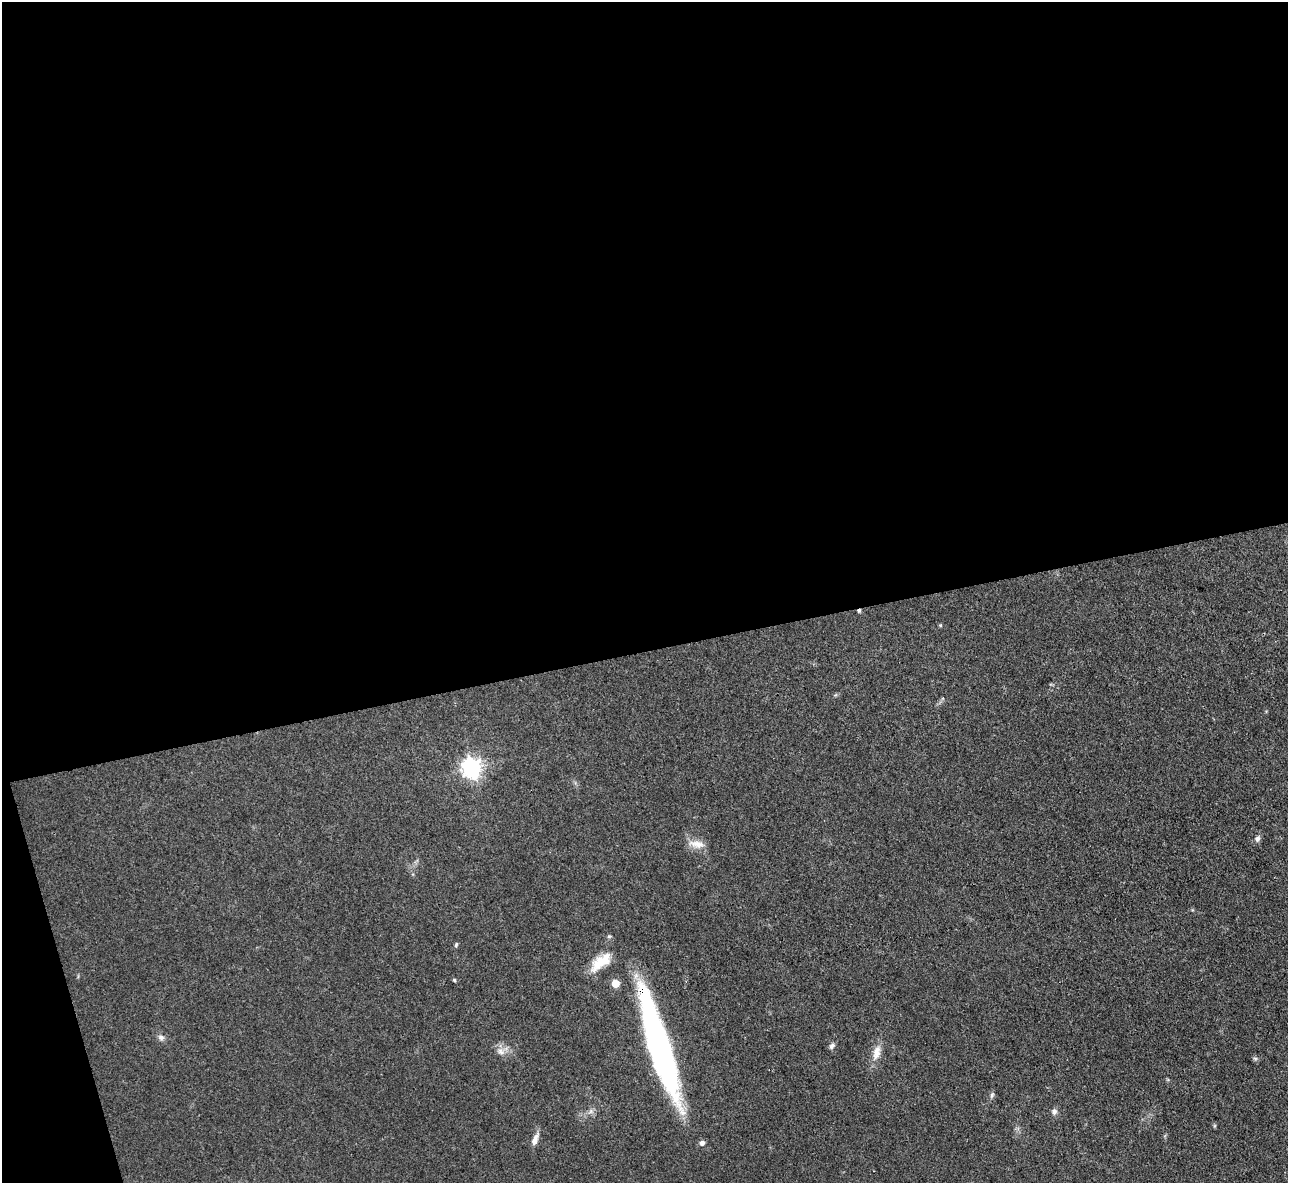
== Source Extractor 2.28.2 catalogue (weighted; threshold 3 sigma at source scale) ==
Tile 1 of 4 x 4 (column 1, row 1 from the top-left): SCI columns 1-1286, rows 3685-4865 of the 5146 x 5128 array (HDU 1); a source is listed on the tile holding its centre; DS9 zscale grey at full resolution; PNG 1290 x 1185 px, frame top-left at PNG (2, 2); no overlay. Shown black and unused: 57% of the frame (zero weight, under 3 of 4 exposures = <1% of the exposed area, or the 3 px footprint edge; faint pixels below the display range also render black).
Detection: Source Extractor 2.28.2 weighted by HDU 2 'WHT'; one run over the whole footprint, this tile lists its part. Background 0.0978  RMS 0.0066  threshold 0.0297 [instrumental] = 3 sigma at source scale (4.5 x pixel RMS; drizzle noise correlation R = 1.50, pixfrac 1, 0.05/0.05 arcsec/px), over >= 5 px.
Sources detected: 18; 1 cosmic-ray / hot-pixel residue — not listed; the other 17 listed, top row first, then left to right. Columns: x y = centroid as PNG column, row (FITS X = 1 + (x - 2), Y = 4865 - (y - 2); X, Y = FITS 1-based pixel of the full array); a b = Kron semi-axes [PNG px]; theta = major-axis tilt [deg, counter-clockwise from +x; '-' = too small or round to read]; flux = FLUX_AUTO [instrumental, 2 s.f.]
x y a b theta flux
471 768 8 7 - 330
1257 839 7 6 - 2.4
697 844 23 9 -10 7.3
456 945 7 4 67 0.94
601 962 30 13 39 15
454 980 4 4 - 0.81
615 983 5 5 - 14
161 1037 8 7 - 2.5
659 1045 110 18 -73 220
832 1046 8 6 47 2
500 1051 14 8 -38 4.3
876 1052 21 10 77 7.6
1255 1058 6 4 -1 1.1
992 1095 8 5 76 1.5
1054 1112 8 6 83 2.2
535 1139 15 7 68 4.7
702 1143 6 5 - 2.7
Overlapping masked pixels (flux is a lower limit): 1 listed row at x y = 659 1045